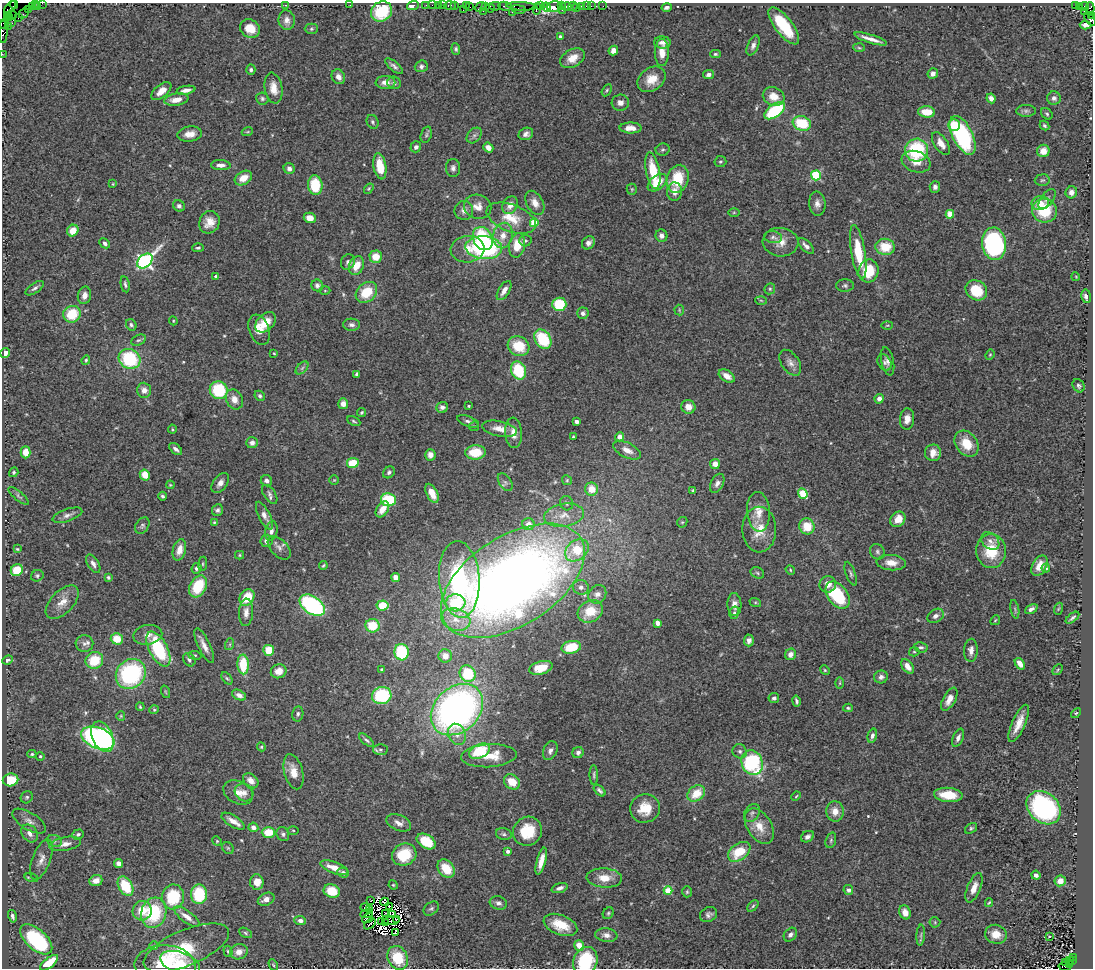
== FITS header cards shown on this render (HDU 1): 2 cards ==
NAXIS1  =                 1091
NAXIS2  =                  966

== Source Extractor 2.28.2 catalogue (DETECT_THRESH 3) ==
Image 1091 x 966 px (HDU 1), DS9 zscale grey, 1 PNG px = 1 image px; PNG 1095 x 970 px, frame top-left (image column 1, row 966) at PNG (2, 3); each listed source drawn as its Kron ellipse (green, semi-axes under 4 px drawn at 4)
Background 0.533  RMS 0.041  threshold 0.122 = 3 sigma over >= 5 px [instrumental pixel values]
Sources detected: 540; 12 with non-positive FLUX_AUTO (blend fragments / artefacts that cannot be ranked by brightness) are neither listed nor drawn; of the other 528, the 500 brightest by FLUX_AUTO listed and drawn (28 fainter detections omitted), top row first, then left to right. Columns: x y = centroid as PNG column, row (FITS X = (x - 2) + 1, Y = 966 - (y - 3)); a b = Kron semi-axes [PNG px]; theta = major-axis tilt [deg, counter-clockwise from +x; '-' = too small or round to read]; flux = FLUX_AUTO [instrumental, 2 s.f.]
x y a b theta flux
35 3 4 2 - 20
42 3 2 2 - 10
14 4 4 2 - 55
285 5 3 2 - 4.6
350 5 2 2 - 20
413 5 6 3 21 40
426 5 2 2 - 27
432 5 2 2 - 18
439 5 4 3 - 63
443 5 2 2 - 28
450 5 6 3 0 78
454 5 4 3 - 48
32 6 2 2 - 10
38 6 3 2 - 8.1
466 6 3 2 - 28
495 6 6 3 9 62
505 6 6 3 -12 140
521 6 15 3 -3 110
540 6 4 2 - 44
554 6 7 5 13 220
561 6 4 2 - 61
566 6 5 3 - 64
573 6 5 3 - 22
581 6 3 3 - 67
586 6 2 2 - 10
591 6 2 2 - 17
603 6 2 2 - 6.2
1075 6 2 2 - 37
1079 6 3 3 - 18
1084 6 5 3 - 6.5
470 7 4 2 - 29
481 7 6 3 43 30
486 7 4 3 - 120
546 7 4 3 - 200
667 7 5 3 - 7
10 8 7 3 48 110
490 8 4 3 - 61
576 8 3 2 - 12
28 9 2 2 - 34
519 9 7 3 -12 170
537 9 6 4 80 100
1090 9 6 3 88 140
463 10 3 2 - 21
562 10 2 2 - 37
381 11 11 9 36 130
483 11 3 2 - 28
512 12 4 3 - 14
1084 12 3 2 - 11
24 13 5 2 - 48
12 15 5 3 - 60
1092 15 4 2 - 53
7 16 3 3 - 140
10 18 3 3 - 240
18 18 2 2 - 12
1090 19 8 4 -52 150
287 20 10 8 -81 16
12 23 4 3 - 33
4 24 5 3 - 37
1086 25 6 4 -6 8.6
8 26 2 2 - 220
784 26 22 8 -52 130
250 29 10 9 - 41
311 29 6 5 - 4.8
3 32 11 4 -89 160
560 37 3 3 - 7.4
871 39 17 3 -17 21
662 42 8 6 -2 10
753 45 10 5 67 11
859 48 6 4 -3 3.6
456 49 6 4 -83 5.3
613 51 5 4 - 18
662 52 13 7 90 30
2 54 2 2 - 16
715 54 5 4 - 4.2
572 58 13 8 29 36
394 66 10 4 -40 8.7
421 66 6 5 - 8
251 70 5 4 - 5.6
933 74 5 5 - 13
709 75 5 4 - 11
338 77 8 6 -57 15
651 79 15 11 34 44
385 82 10 6 -2 19
394 83 7 6 - 8
274 88 15 8 -80 30
186 90 9 4 10 16
607 90 7 4 60 3.9
161 91 12 6 39 24
774 96 11 9 -23 39
991 98 5 4 - 18
1054 98 7 6 - 9.4
262 99 6 6 - 6
176 100 12 6 9 28
620 103 9 8 - 15
775 111 12 6 35 180
1026 111 10 6 0 8.5
927 112 8 5 -5 54
1047 114 6 5 - 4.6
373 122 7 5 -66 5.9
802 123 9 7 -19 110
954 125 6 5 - 46
1044 126 5 4 - 4.4
631 128 11 5 -1 23
247 132 6 3 18 2.9
190 134 12 7 8 27
526 134 7 6 - 11
426 135 8 5 73 5.5
474 135 9 6 48 8
963 135 21 10 -63 390
941 144 13 6 -56 24
416 147 5 5 - 7.5
488 147 5 4 - 17
663 150 7 6 - 5.3
916 150 11 11 - 210
1043 151 6 6 - 30
720 162 6 5 - 4.4
916 162 15 10 -19 29
221 165 10 5 -3 15
380 166 13 6 -80 58
453 168 9 7 90 10
289 169 6 5 - 9.7
653 171 18 7 -79 79
816 175 5 5 - 210
243 178 9 6 31 35
678 179 14 10 72 97
1042 180 7 5 4 5.2
657 183 11 7 38 57
113 184 4 3 - 2.6
315 185 9 7 -83 91
935 187 6 5 - 11
369 189 6 4 55 3.5
632 189 5 5 - 3.8
674 192 9 7 88 21
1071 192 6 5 - 14
1047 199 12 6 52 11
535 203 13 8 -62 23
1040 203 8 7 - 22
817 204 12 8 -83 16
510 205 9 7 61 20
179 206 6 5 - 8
478 207 14 12 -20 28
464 210 9 9 - 16
1044 211 12 12 - 110
734 212 6 4 1 3.1
950 214 4 4 - 70
310 218 6 5 - 25
511 218 26 13 -21 64
209 222 11 10 - 30
534 223 4 4 - 110
73 231 6 5 - 42
503 235 13 9 78 29
661 236 6 6 - 15
773 237 9 6 -8 7.6
483 239 12 9 -61 170
525 241 6 5 - 4.9
780 242 18 14 -5 35
105 243 6 4 -44 9
588 243 7 6 - 14
994 244 16 12 -83 450
517 245 12 8 80 56
806 246 10 5 -45 12
885 247 10 8 -6 69
198 248 6 3 0 4
484 248 18 11 -4 370
467 249 17 13 5 43
858 252 27 7 -81 100
376 257 6 6 - 44
145 261 9 6 43 800
348 262 8 6 60 8.3
356 265 10 7 65 38
869 271 11 10 - 87
216 277 3 3 - 9.2
1076 277 4 3 - 2.5
125 284 8 3 -79 5.8
317 285 6 5 - 8.4
845 285 9 6 -1 7.3
35 288 11 5 33 7.8
770 289 6 5 - 4.6
976 290 11 9 -34 83
325 291 5 3 - 2.7
504 291 11 5 58 19
366 292 12 9 40 79
84 295 9 6 78 17
1086 296 7 5 -80 9.7
761 300 6 3 -3 3.2
559 304 7 7 - 110
679 310 5 5 - 3.4
583 313 6 5 - 9.5
72 314 9 8 - 92
173 321 4 4 - 2.5
266 322 12 8 43 52
131 325 6 5 - 5.8
352 325 8 6 -2 11
887 325 5 3 - 2.8
259 330 16 10 -69 31
543 339 10 8 -56 120
138 340 8 5 25 5.3
519 346 11 9 -27 80
5 353 5 5 - 12
274 353 3 3 - 2.6
990 355 5 4 - 3.2
130 359 11 9 -27 190
86 360 5 4 - 3.9
888 361 14 6 -78 11
885 362 8 6 -58 7.7
790 363 14 9 -56 17
302 368 8 4 45 6
518 370 9 7 -71 130
356 374 4 3 - 4.5
727 376 9 5 -32 25
1079 386 7 5 -57 6.3
144 390 7 7 - 16
219 390 9 8 - 150
260 396 5 4 - 6.1
234 399 10 8 -65 25
879 399 4 4 - 12
343 404 5 5 - 24
469 406 3 3 - 3.1
442 407 6 5 - 11
688 407 7 6 - 23
362 412 4 4 - 4
907 419 10 7 86 20
354 421 7 3 -25 4
468 421 11 5 -21 8.9
577 421 4 3 - 9.6
474 426 5 5 - 4.1
172 429 4 4 - 2.8
499 429 17 7 -12 28
514 433 15 8 -86 28
573 437 3 3 - 3.2
620 437 5 4 - 19
252 443 6 5 - 11
967 444 14 10 -52 62
176 449 7 4 -39 9.5
627 450 15 7 -26 23
26 452 6 5 - 32
475 452 10 7 2 72
933 453 8 8 - 25
430 455 6 5 - 18
353 463 6 5 - 81
715 464 5 5 - 22
14 472 5 4 - 4.8
389 472 6 5 - 6.4
145 475 5 5 - 39
334 480 5 5 - 3
567 480 5 4 - 3.6
266 481 6 5 - 9.3
505 482 10 6 -55 7.9
220 483 11 7 53 15
717 483 10 6 63 11
170 485 4 3 - 2.7
591 489 6 6 - 44
693 491 4 3 - 4.7
432 493 10 5 -63 40
270 494 11 5 -56 8.9
803 494 5 4 - 100
19 496 12 4 -40 5.7
162 496 4 4 - 5.7
388 500 7 6 - 150
567 503 7 6 - 6
382 509 9 5 56 33
217 510 6 5 - 7.4
758 512 20 11 -85 34
67 515 15 6 19 13
564 515 20 11 9 38
264 516 15 5 -63 20
898 519 8 6 43 34
214 522 4 3 - 2.7
682 522 5 5 - 3.7
528 524 6 6 - 22
142 526 9 6 56 6.6
807 526 8 7 - 60
759 530 23 17 -88 57
271 531 10 6 76 12
266 541 6 6 - 9.7
990 541 10 7 -43 15
279 548 14 8 -46 15
17 549 4 4 - 3.1
179 550 11 6 75 30
577 550 13 9 40 95
991 551 17 15 -85 93
877 552 8 7 - 7.5
240 555 4 4 - 3.4
891 563 15 7 -5 28
93 564 10 5 -59 13
203 564 7 3 82 3.5
323 565 4 3 - 3.1
1039 566 11 7 61 27
196 568 5 5 - 7.7
1046 568 4 4 - 5.9
17 570 6 5 - 77
790 570 5 4 - 3.2
757 573 7 5 -25 5.3
851 574 12 4 -71 7.4
37 576 6 5 - 5.6
108 577 4 3 - 4.3
396 577 4 4 - 30
459 579 38 20 -86 390
513 581 80 44 32 3300
828 584 8 8 - 20
198 586 11 8 61 110
581 587 8 7 - 10
597 594 10 8 50 15
838 595 15 9 -53 170
247 597 9 6 55 71
62 602 20 11 46 34
755 602 6 4 -18 3.7
455 603 10 8 6 120
734 604 11 7 -88 17
312 605 14 8 -35 390
382 605 6 5 - 67
1015 609 9 3 -79 4.4
1031 609 7 4 27 11
1058 609 6 4 71 3.2
590 611 13 10 28 64
246 612 14 7 86 17
734 613 6 5 - 5.8
936 616 9 6 33 12
1072 618 8 4 38 5.6
456 619 15 11 -18 40
995 620 5 4 - 3.1
658 623 4 4 - 24
372 626 7 6 - 71
148 635 14 10 10 20
117 639 6 5 - 51
749 640 6 5 - 10
84 644 9 8 - 12
230 644 6 4 72 3.7
204 646 19 6 -65 21
571 647 10 6 12 82
921 647 7 5 -9 6.8
158 649 19 9 -63 180
269 650 5 5 - 63
971 650 11 7 88 15
401 652 8 7 - 160
914 652 5 4 - 3.4
790 654 6 5 - 16
195 655 6 4 -7 4
445 656 7 6 - 24
8 660 5 4 - 5.4
94 660 9 8 - 85
189 660 7 5 -54 7.3
243 664 10 5 -87 93
1020 664 6 4 -54 20
908 666 8 5 -54 23
541 668 12 6 15 48
382 669 3 3 - 3.7
825 670 5 4 - 3.5
1058 670 6 4 46 3.3
279 671 8 7 - 25
131 674 16 14 46 330
468 674 8 7 - 140
881 677 7 6 - 12
227 678 7 4 -52 4.8
840 683 5 3 - 3.1
166 692 6 4 -70 3.6
239 695 7 5 -25 13
382 696 10 8 22 180
774 698 5 5 - 8.2
949 699 12 6 61 24
796 701 5 3 - 6.2
140 707 4 3 - 3.1
848 708 5 4 - 3.6
154 710 5 4 - 3.2
457 710 29 22 43 1200
1076 713 6 3 43 3.2
298 714 8 5 80 6.7
121 716 5 4 - 2.9
1019 723 20 6 66 37
457 734 11 8 -65 21
872 736 7 4 75 8.8
102 737 16 10 -66 370
98 738 17 10 -22 420
958 738 10 5 67 11
367 740 9 4 -40 6.1
261 747 4 4 - 3
380 750 7 5 -3 6.2
479 751 11 6 25 110
550 751 10 7 67 12
740 751 7 6 - 8.4
578 753 6 5 - 8.4
32 754 4 4 - 3.6
40 756 4 4 - 4.1
489 756 28 11 4 72
752 763 12 10 -65 270
293 772 18 9 -75 36
594 775 10 4 -88 5.6
10 780 8 6 11 74
251 781 9 6 -44 26
512 782 8 7 - 48
600 791 7 3 -45 6.7
238 792 15 11 -28 28
244 793 10 8 -36 16
696 793 9 7 37 56
948 795 14 7 -5 67
796 796 5 3 - 2.7
27 797 6 5 - 5.6
645 808 15 14 - 57
1044 808 19 14 -42 440
835 811 10 8 -84 26
752 813 10 7 55 10
29 821 19 8 -32 20
233 821 13 5 -32 24
399 823 13 7 -22 17
759 826 19 12 -58 43
253 827 5 4 - 14
971 828 6 4 36 4.9
293 830 5 3 - 2.9
527 831 15 14 - 84
268 832 6 5 - 54
30 833 9 7 -53 17
78 834 6 5 - 6.3
283 834 7 6 - 7.3
504 834 8 6 -17 6.9
807 837 7 5 31 9.2
831 840 8 5 72 5.5
54 841 7 6 - 7.1
217 841 5 4 - 3.3
426 841 10 6 -32 89
65 844 16 6 11 20
228 848 6 5 - 4.6
508 851 4 4 - 11
739 852 12 8 35 79
404 855 12 10 23 89
41 859 21 9 69 25
541 861 14 4 75 27
119 864 5 4 - 13
334 868 14 6 -21 36
446 869 10 7 -49 60
343 872 6 5 - 6.8
1036 875 4 4 - 9.8
31 878 7 3 -15 3.8
604 878 18 9 -4 40
96 881 7 5 22 23
1060 881 6 5 - 24
257 882 7 7 - 30
393 885 5 4 - 2.8
126 886 10 7 -61 98
560 888 8 4 19 12
974 888 16 6 68 24
848 890 5 4 - 8.2
332 891 8 6 -21 59
668 891 4 4 - 93
687 892 5 4 - 4.2
199 894 9 8 - 140
173 897 12 11 - 120
266 899 9 6 26 16
371 901 3 2 - 4.6
385 902 4 3 - 12
498 903 9 6 -19 11
989 903 4 3 - 3.3
389 906 3 2 - 2.8
753 906 7 4 46 4.4
365 908 4 3 - 5.4
431 908 8 6 37 6.4
370 910 3 2 - 3.7
142 911 10 9 - 48
905 912 7 5 -68 23
154 913 15 12 73 160
385 913 2 2 - 2.5
608 913 6 5 - 4.7
367 914 6 2 19 4.5
393 914 2 2 - 3.3
708 915 9 7 25 9.3
12 916 6 4 -77 8.2
187 917 15 5 -36 23
368 918 6 3 35 4.2
397 919 3 2 - 3.9
300 920 6 4 -3 11
392 920 8 2 4 9.1
382 922 3 2 - 3.1
935 922 5 5 - 4.1
386 923 3 2 - 3
370 924 7 2 38 3
560 925 17 10 -21 57
245 933 7 4 -29 4.5
396 933 3 2 - 7.4
996 934 11 9 -17 37
606 935 11 7 -6 14
790 935 7 6 - 9.7
921 935 10 4 85 6.3
1049 936 3 3 - 22
36 939 19 10 -41 330
579 945 5 4 - 36
154 946 4 4 - 10
186 948 46 18 23 130
228 951 5 4 - 3.7
239 952 9 7 16 22
1073 957 4 2 - 63
398 958 12 10 -62 92
1069 960 3 2 - 50
1073 960 4 3 - 84
585 961 15 12 67 140
49 963 11 5 40 75
180 963 21 10 -19 49
1066 963 3 2 - 89
165 965 30 20 -2 95
273 965 6 4 -60 3.1
1070 965 4 3 - 110
1064 967 6 3 -12 78
At the frame edge (FLAGS 8, measured only in part): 10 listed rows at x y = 35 3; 42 3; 14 4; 1090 9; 1092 15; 1090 19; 3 32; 2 54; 585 961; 1064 967
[28 fainter detections neither listed nor drawn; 12 non-positive-flux detections neither listed nor drawn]